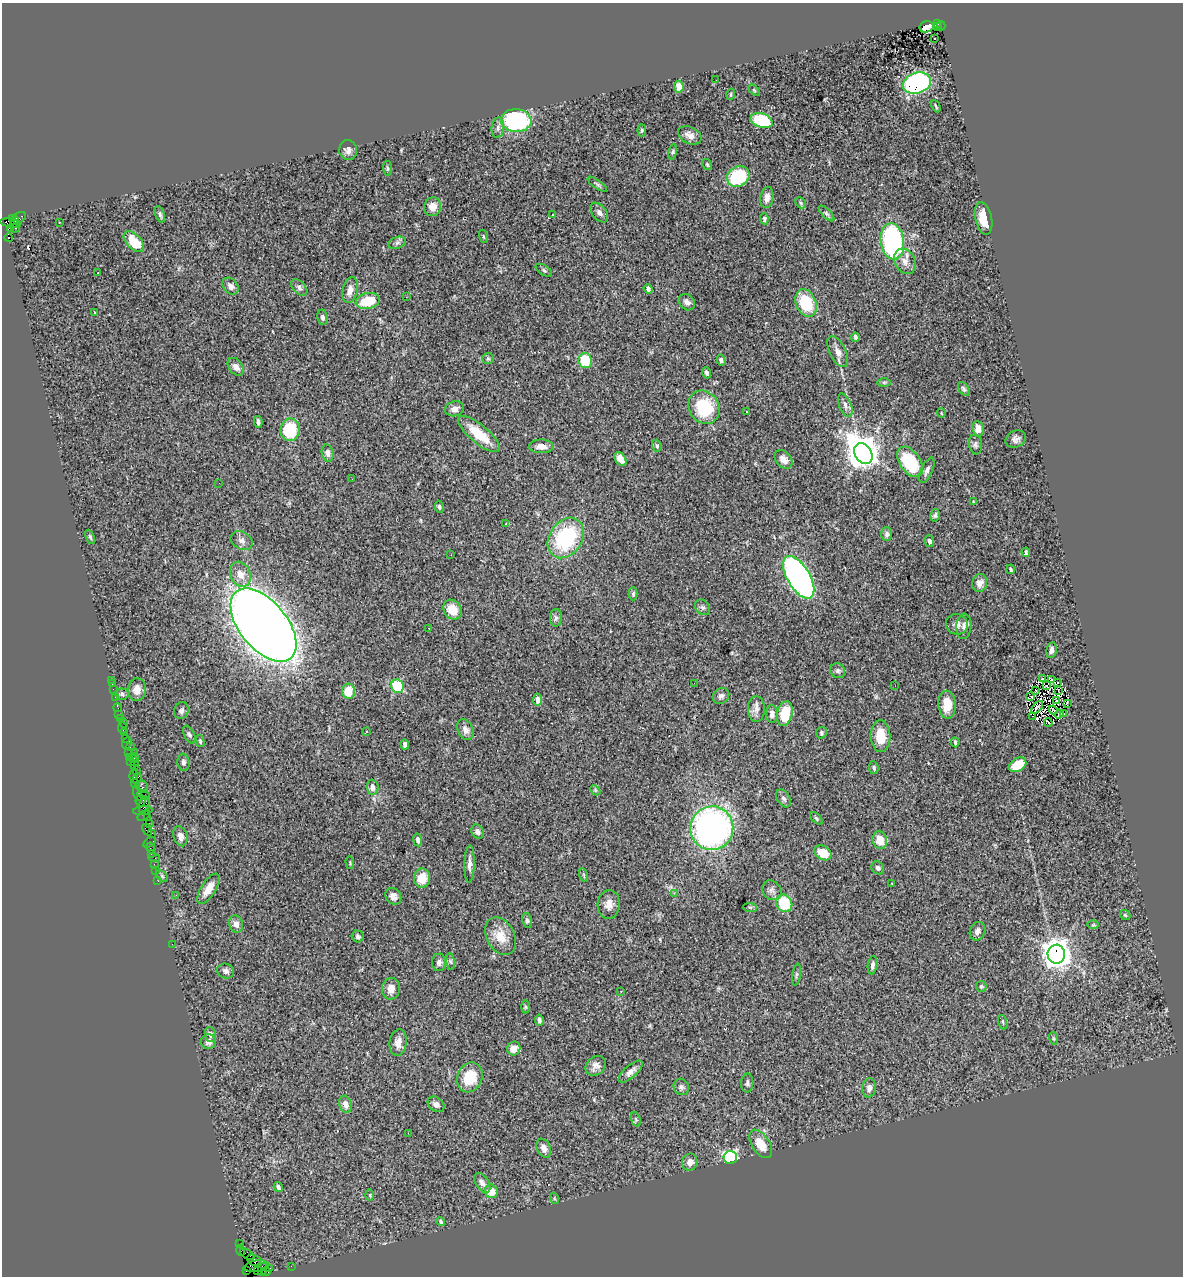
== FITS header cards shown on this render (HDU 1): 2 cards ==
NAXIS1  =                 1181
NAXIS2  =                 1274

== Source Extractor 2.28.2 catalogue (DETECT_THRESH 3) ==
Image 1181 x 1274 px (HDU 1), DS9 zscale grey, 1 PNG px = 1 image px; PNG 1185 x 1278 px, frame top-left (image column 1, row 1274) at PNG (2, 3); each listed source drawn as its Kron ellipse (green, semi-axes under 4 px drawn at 4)
Background 2.69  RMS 0.089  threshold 0.267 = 3 sigma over >= 5 px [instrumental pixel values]
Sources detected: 275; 2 with non-positive FLUX_AUTO (blend fragments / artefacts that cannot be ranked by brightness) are neither listed nor drawn; the other 273 listed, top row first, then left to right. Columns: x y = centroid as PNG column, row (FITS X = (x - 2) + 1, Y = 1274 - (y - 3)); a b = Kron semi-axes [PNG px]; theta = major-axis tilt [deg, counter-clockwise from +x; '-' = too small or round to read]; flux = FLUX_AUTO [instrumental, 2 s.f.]
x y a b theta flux
938 23 3 2 - 130
941 26 4 2 - 420
926 27 7 5 16 52
937 27 4 3 - 150
935 39 3 2 - 13
716 80 2 2 - 8.8
917 83 14 10 17 1200
679 87 6 4 -83 91
754 90 6 4 -45 6.8
731 94 5 3 - 5.5
936 106 6 2 -66 6.7
516 121 15 11 -4 730
762 121 11 7 -19 370
498 128 10 6 86 24
642 130 6 4 84 6.9
690 135 12 8 -27 36
348 150 10 9 - 28
673 152 8 4 81 9.7
707 164 6 4 -57 7.4
387 168 8 3 -85 7.6
738 177 12 9 29 370
597 184 11 3 -36 11
767 197 10 6 81 33
801 203 6 4 -47 11
433 207 9 8 - 52
599 213 11 7 -52 26
826 213 10 4 -45 13
160 214 8 4 -69 14
553 214 4 3 - 4.5
13 218 3 3 - 440
18 218 9 5 31 560
984 218 16 8 -78 110
764 219 5 4 - 11
15 222 6 3 87 520
59 222 3 2 - 6.4
11 223 10 4 -10 1200
10 228 4 3 - 790
16 228 5 3 - 250
483 236 7 3 -71 6.6
8 238 4 3 - 1300
892 241 18 11 -81 970
134 242 12 7 -46 160
397 243 9 5 20 16
905 261 13 10 -62 48
544 270 9 5 -33 12
97 273 3 2 - 12
231 286 9 7 -51 30
299 287 10 6 -46 19
648 289 5 3 - 19
350 290 13 7 77 46
406 297 3 2 - 11
368 301 12 8 13 170
687 302 9 7 -46 27
806 303 14 10 -68 250
94 312 3 2 - 8.9
322 317 8 5 -80 16
855 337 4 3 - 16
838 352 17 8 -64 41
488 358 6 5 - 11
721 360 5 4 - 18
585 361 7 6 - 190
236 367 10 7 -52 37
707 373 5 3 - 13
884 382 7 4 -1 7.9
964 389 7 5 -58 12
845 405 12 6 -69 28
704 407 17 15 -57 300
454 409 10 7 15 31
746 411 3 2 - 7.3
941 413 5 3 - 4.1
258 422 6 3 -79 18
978 429 8 5 -81 45
290 430 11 9 83 320
479 434 26 9 -40 170
1016 439 11 8 26 26
975 444 10 6 -80 16
541 446 12 7 -1 40
657 446 6 4 -72 11
328 453 8 6 -77 33
863 453 11 8 -57 10000
620 459 8 5 -58 45
783 459 10 7 -47 39
910 462 17 10 -56 400
927 470 13 5 66 24
352 479 3 2 - 6.7
219 483 3 2 - 4.9
973 502 4 2 - 4.6
439 507 6 4 -83 10
935 515 6 5 - 12
506 523 3 2 - 4.5
887 534 7 5 -90 16
90 537 7 4 -66 9
566 538 22 16 56 550
242 540 12 8 -28 29
929 541 6 4 -74 21
1026 552 4 3 - 9.4
451 555 2 2 - 13
1011 569 5 3 - 10
240 574 13 10 -66 61
799 577 24 11 -59 2700
980 583 9 7 74 43
633 594 7 4 90 11
703 607 8 6 -48 15
452 610 10 8 -57 110
556 618 9 6 88 16
957 624 11 10 - 36
263 625 43 23 -51 11000
964 626 13 7 86 28
429 628 3 2 - 5.3
1051 650 8 5 80 23
838 671 8 7 - 16
1042 679 3 2 - 7.7
111 680 2 2 - 41
1051 680 2 2 - 5.1
694 683 3 2 - 11
1058 683 3 2 - 7.3
112 684 2 2 - 39
397 686 7 6 - 250
895 686 2 2 - 13
1046 686 2 2 - 2.7
113 689 2 2 - 18
137 690 11 9 88 51
1036 690 2 2 - 2.2
1058 690 2 2 - 2.4
348 691 7 6 - 130
122 694 7 5 -4 12
721 696 9 7 41 19
1031 696 3 3 - 6.9
115 697 2 2 - 36
538 700 6 4 -78 29
1056 700 4 2 - 8.8
1067 703 4 2 - 2.2
947 705 14 8 -87 94
1037 707 7 3 49 4.9
118 708 4 2 - 93
756 709 13 8 90 38
1053 710 5 2 - 4.4
181 711 8 7 - 18
1064 713 3 3 - 6
772 714 9 6 -87 26
785 714 12 7 77 200
1059 714 4 2 - 4.6
119 715 3 2 - 82
1033 716 3 2 - 2.5
120 718 3 3 - 210
123 723 5 3 - 24
1048 723 4 3 - 7.7
122 728 5 4 - 170
465 730 11 7 -65 34
367 732 3 3 - 15
125 733 3 3 - 190
821 733 6 5 - 9.8
189 735 10 5 -61 13
880 736 16 10 -88 130
125 738 3 2 - 150
200 741 6 3 -76 10
955 742 5 2 - 7.8
127 743 6 4 66 510
405 744 5 4 - 24
130 746 3 2 - 220
135 752 3 2 - 360
128 753 3 2 - 140
129 758 3 2 - 140
134 758 4 3 - 160
130 761 4 3 - 150
134 761 4 2 - 310
183 762 9 6 -82 18
1018 765 9 6 30 120
134 766 2 2 - 120
874 768 6 4 -83 11
136 770 2 2 - 79
134 777 7 3 -82 400
137 779 6 3 63 290
135 783 4 2 - 89
142 787 6 5 - 990
373 787 7 6 - 33
595 790 6 4 -46 8.7
137 793 7 3 -73 590
143 794 6 3 -14 220
784 798 10 6 -58 19
140 801 6 5 - 570
144 805 9 5 72 730
143 811 10 4 5 460
144 816 7 3 36 140
147 818 3 2 - 93
816 818 8 4 -46 9.6
149 823 2 2 - 200
712 828 22 21 - 2100
147 829 6 4 -59 230
478 832 7 5 -61 23
151 834 3 3 - 240
180 836 10 7 -73 28
418 840 6 4 -81 18
880 840 9 7 -75 82
149 842 7 4 33 240
150 848 6 3 -76 200
151 853 3 3 - 190
823 853 9 6 -34 120
154 858 6 2 -18 370
350 862 6 2 -85 5.3
154 864 2 2 - 63
469 864 19 5 88 34
878 868 7 5 -55 15
155 870 2 2 - 87
584 875 7 3 -77 6.6
162 876 7 4 -45 8.9
422 878 9 8 - 110
158 881 2 2 - 48
892 883 2 2 - 4.6
208 889 17 7 58 70
772 890 11 9 -44 27
674 893 2 2 - 28
176 895 3 2 - 5.1
393 896 9 7 -51 27
784 903 9 7 -59 270
609 904 14 11 85 50
750 907 7 4 -2 9.8
1125 915 6 4 -45 7.6
527 920 8 5 -80 12
236 924 9 7 -72 31
1093 925 6 4 1 6.1
977 931 9 7 65 26
358 936 6 5 - 13
500 936 20 14 -62 110
172 944 2 2 - 74
1056 954 9 8 - 6800
451 961 9 4 -81 12
439 962 9 7 82 20
873 965 9 4 82 20
226 971 8 7 - 21
796 975 11 4 81 12
981 986 5 5 - 8.6
391 989 11 9 87 51
621 991 2 2 - 3.3
526 1007 6 4 90 8.1
539 1020 5 4 - 15
1003 1022 7 3 -72 8.2
210 1034 8 5 -72 22
1053 1038 6 4 -72 7.8
208 1042 7 7 - 22
398 1042 13 8 82 50
514 1049 7 6 - 52
596 1066 11 8 42 34
631 1072 15 6 41 33
470 1077 15 12 68 160
747 1083 9 6 88 15
681 1087 8 7 - 17
869 1088 9 7 84 28
345 1104 8 6 -75 39
436 1104 9 6 -38 25
636 1119 7 4 -70 10
408 1133 2 2 - 67
761 1144 16 9 -58 100
544 1148 10 6 -66 34
730 1158 7 6 - 830
690 1162 8 7 - 40
482 1183 11 6 -56 29
278 1187 5 3 - 13
491 1191 7 6 - 83
370 1195 6 4 -89 7.7
554 1198 6 3 -72 6.3
441 1221 5 3 - 15
240 1244 2 2 - 35
241 1250 5 2 - 140
247 1254 8 3 -33 230
254 1260 7 5 -22 930
256 1266 12 5 8 1200
291 1266 2 2 - 49
263 1269 7 3 72 560
270 1269 4 3 - 250
246 1271 3 2 - 41
258 1271 4 2 - 160
266 1271 4 3 - 230
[2 non-positive-flux detections neither listed nor drawn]